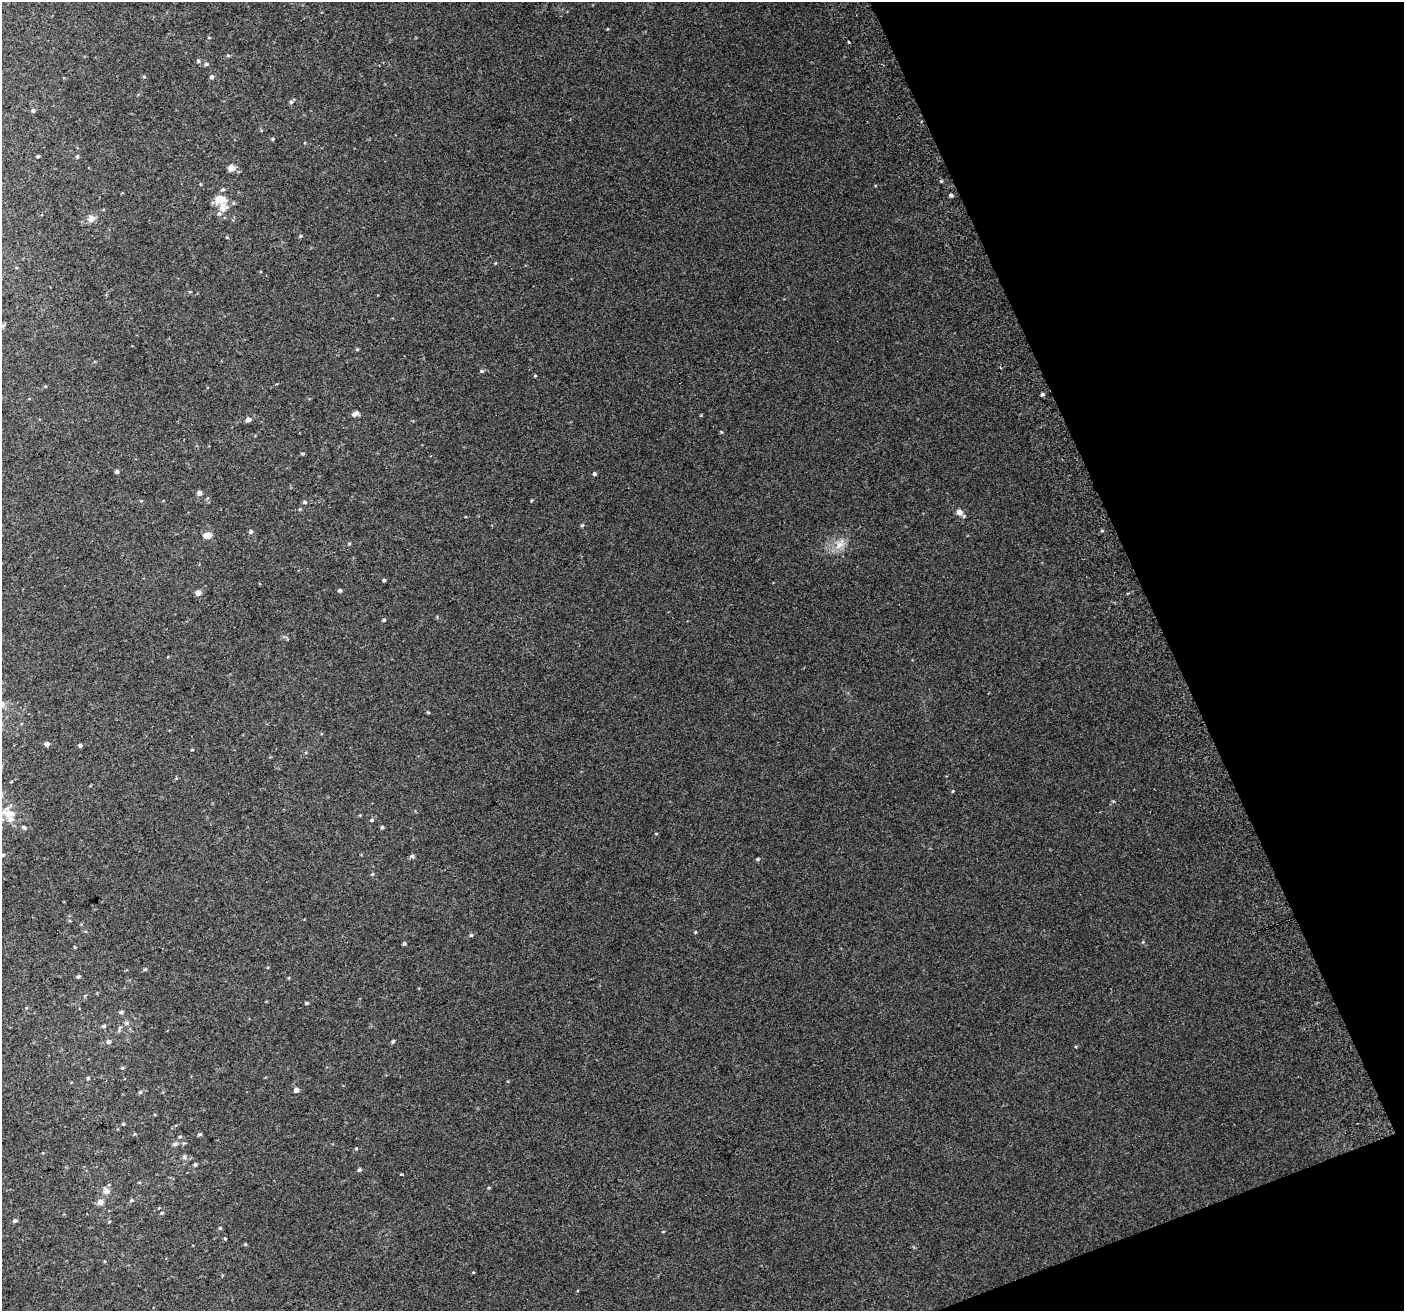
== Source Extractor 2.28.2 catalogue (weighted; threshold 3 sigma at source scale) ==
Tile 12 of 4 x 4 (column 4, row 3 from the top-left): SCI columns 4248-5649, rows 1467-2775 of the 5688 x 5494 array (HDU 1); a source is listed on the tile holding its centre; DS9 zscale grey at full resolution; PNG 1406 x 1313 px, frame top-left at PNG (2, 2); no overlay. Shown black and unused: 19% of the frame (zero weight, under 2 of 3 exposures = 2% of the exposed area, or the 3 px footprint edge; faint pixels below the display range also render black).
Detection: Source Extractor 2.28.2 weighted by HDU 2 'WHT'; one run over the whole footprint, this tile lists its part. Background 0.0744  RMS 0.014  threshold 0.063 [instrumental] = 3 sigma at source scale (4.5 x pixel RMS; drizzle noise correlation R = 1.50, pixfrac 1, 0.0396/0.0396 arcsec/px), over >= 5 px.
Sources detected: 96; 3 inside a brighter listed object's ellipse — not listed separately; the other 93 listed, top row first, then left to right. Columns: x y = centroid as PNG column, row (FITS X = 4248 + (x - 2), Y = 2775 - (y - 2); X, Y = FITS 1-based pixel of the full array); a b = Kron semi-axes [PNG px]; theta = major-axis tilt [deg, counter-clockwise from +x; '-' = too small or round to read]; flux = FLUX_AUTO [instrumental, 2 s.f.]
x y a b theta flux
209 37 4 3 - 1.2
849 42 3 3 - 10
228 55 5 3 - 1.5
198 61 6 5 - 2
206 64 5 5 - 2.4
144 77 5 3 - 1.3
212 77 5 5 - 2.7
291 102 5 5 - 2.1
33 110 6 4 -90 2.3
273 139 4 3 - 1.5
38 156 4 4 - 1.4
77 156 5 4 - 1.8
231 168 5 4 - 18
941 181 4 4 - 1.5
223 189 6 4 17 2
951 195 4 4 - 2.8
220 199 10 7 1 25
223 207 13 12 - 12
91 218 10 8 39 8.2
300 236 5 4 - 1.7
3 326 6 5 - 2.2
357 349 4 4 - 1.3
482 371 5 4 - 1.9
535 376 3 3 - 1.2
1042 394 4 4 - 2.5
355 414 9 5 29 4.8
248 419 5 5 - 5.8
721 432 4 4 - 1.3
302 454 5 4 - 1.5
117 471 4 4 - 2.5
594 474 4 4 - 2.1
199 493 5 5 - 5.5
304 502 5 5 - 2.6
300 509 5 4 - 1.3
959 512 6 5 - 11
582 525 5 4 - 1.7
251 531 5 5 - 2.7
208 535 5 4 - 23
349 544 5 3 - 1.3
840 544 19 8 53 13
384 580 3 3 - 2.1
340 590 4 4 - 2.5
198 593 6 5 - 7.5
384 620 4 3 - 1.9
2 704 8 7 - 6.1
428 712 4 4 - 1.3
47 744 5 5 - 4.5
80 745 5 4 - 2.7
952 791 5 3 - 1.2
9 814 14 10 -11 16
372 820 5 4 - 2.1
382 827 4 4 - 1.9
24 828 6 4 -48 2
2 855 5 4 - 2.3
412 856 5 5 - 2.9
758 859 5 4 - 1.8
372 874 5 4 - 1.3
695 932 4 3 - 1.1
471 935 5 4 - 1.6
1143 942 4 4 - 1.3
404 944 4 4 - 1.9
74 947 5 3 - 0.95
145 969 5 4 - 1.7
78 977 5 4 - 2
307 1003 4 3 - 1.6
121 1012 6 4 0 2.2
127 1023 7 5 13 3.1
104 1026 5 4 - 2.1
119 1029 11 3 72 2.5
393 1041 5 4 - 2
109 1042 6 5 - 3.3
88 1078 4 4 - 1.5
296 1090 5 5 - 5.6
140 1092 5 5 - 1.9
123 1124 4 4 - 1.3
200 1134 5 4 - 2.2
180 1137 5 4 - 1.8
175 1144 7 5 0 2.9
356 1148 4 4 - 1.3
184 1157 8 6 -38 3.5
195 1164 4 4 - 2.3
359 1170 5 4 - 2.1
401 1174 3 2 - 1.3
139 1182 5 3 - 1
489 1188 5 3 - 1.2
106 1191 8 7 - 6.7
131 1200 6 4 4 1.9
100 1202 8 7 - 6.2
162 1213 5 4 - 1.6
15 1221 5 4 - 2.4
220 1228 4 4 - 1.5
245 1244 5 4 - 1.3
473 1272 4 3 - 0.94
Isophote crosses this tile's border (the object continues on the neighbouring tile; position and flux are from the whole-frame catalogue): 2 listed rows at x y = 2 704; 2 855